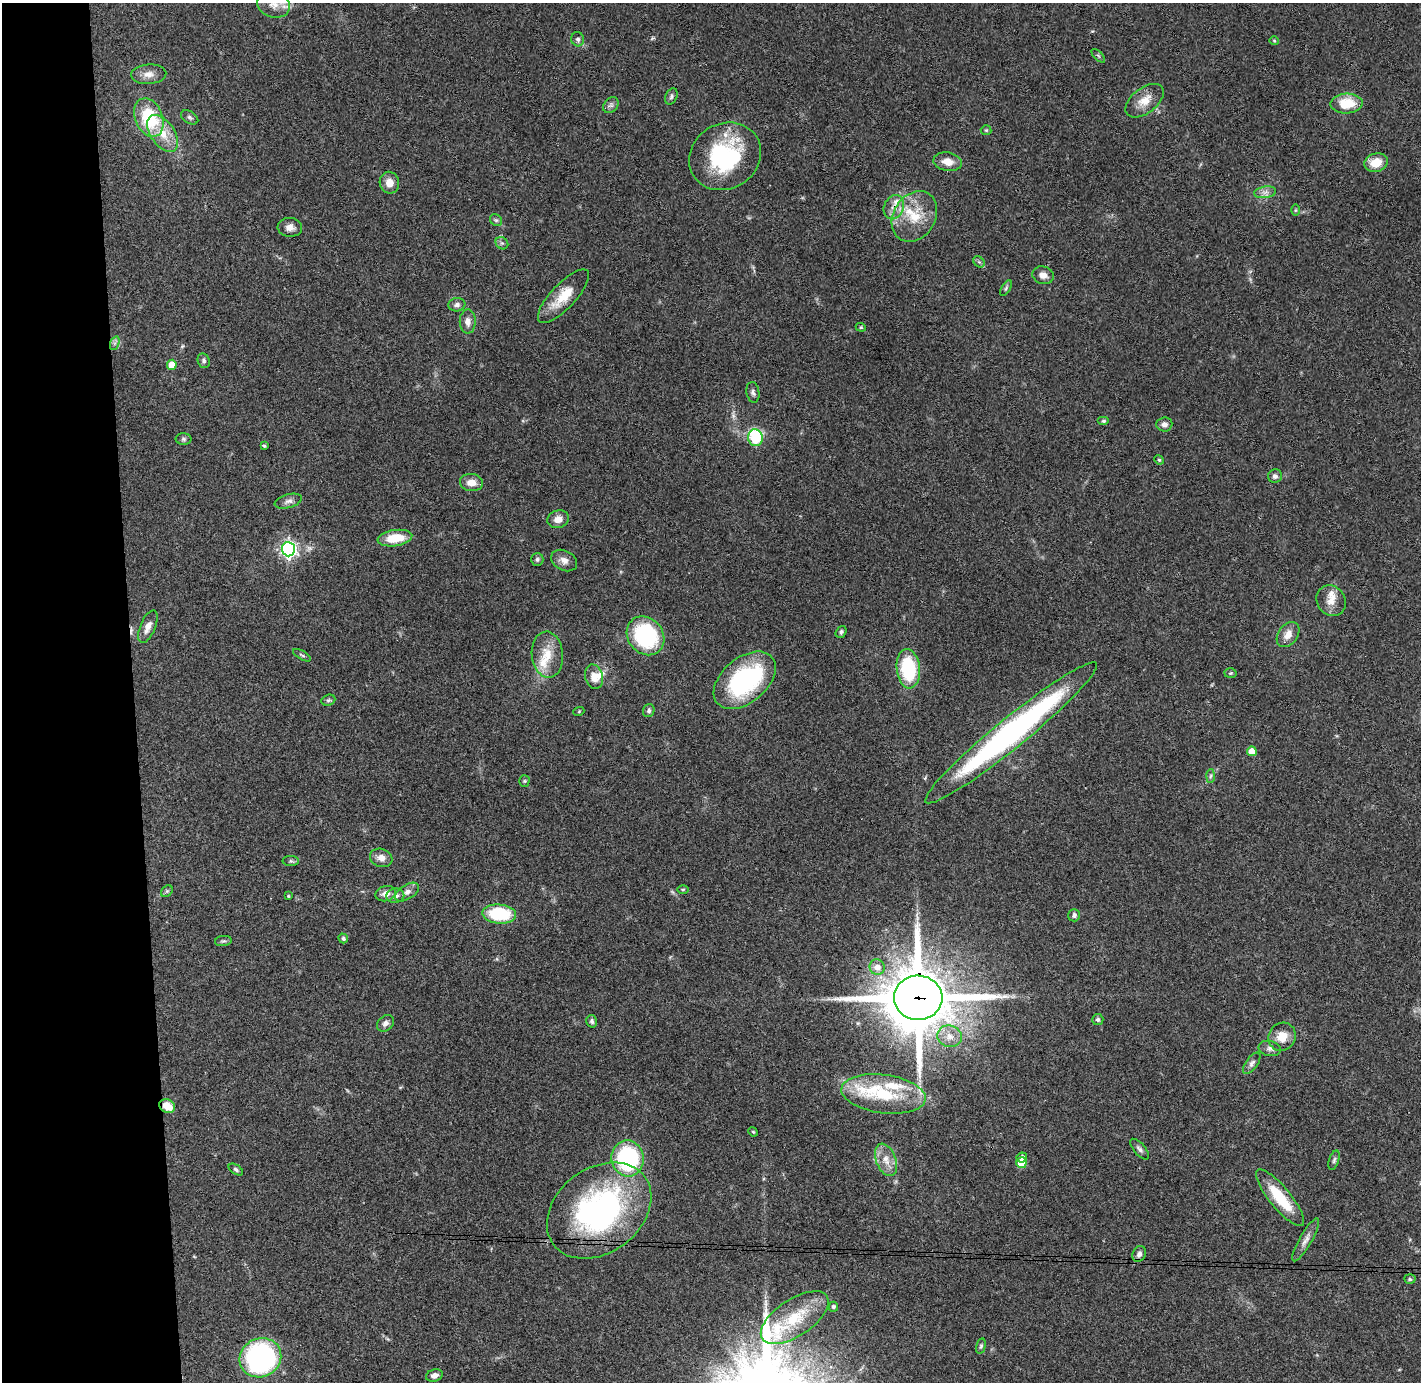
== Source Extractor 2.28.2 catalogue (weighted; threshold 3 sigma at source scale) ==
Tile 4 of 3 x 3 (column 1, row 2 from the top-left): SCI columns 58-1476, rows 1457-2836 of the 4370 x 4295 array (HDU 1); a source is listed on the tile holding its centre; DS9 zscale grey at full resolution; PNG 1423 x 1384 px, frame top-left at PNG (2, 3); each listed source drawn as its Kron ellipse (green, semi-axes under 4 px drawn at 4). Shown black and unused: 9% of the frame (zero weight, under 3 of 4 exposures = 6% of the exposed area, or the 3 px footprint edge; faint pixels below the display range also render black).
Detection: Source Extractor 2.28.2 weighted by HDU 2 'WHT'; one run over the whole footprint, this tile lists its part. Background 0.0824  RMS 0.0056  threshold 0.0254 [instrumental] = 3 sigma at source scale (4.5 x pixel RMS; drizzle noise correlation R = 1.50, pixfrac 1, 0.05/0.05 arcsec/px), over >= 5 px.
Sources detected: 117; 1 cosmic-ray / hot-pixel residue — neither listed nor drawn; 8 inside a brighter listed object's ellipse — not listed separately; the other 108 listed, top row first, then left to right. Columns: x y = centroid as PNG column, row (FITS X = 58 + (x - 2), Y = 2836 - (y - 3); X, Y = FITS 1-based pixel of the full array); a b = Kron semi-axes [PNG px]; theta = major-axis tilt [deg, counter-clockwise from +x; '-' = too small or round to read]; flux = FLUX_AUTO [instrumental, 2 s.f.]
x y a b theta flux
274 5 16 12 -16 7.9
578 39 7 6 - 1.6
1274 41 4 4 - 0.6
1098 56 8 3 -45 0.74
149 74 18 9 4 4.6
671 96 8 5 67 1.4
1145 101 22 12 37 8.3
1346 103 16 10 3 15
611 105 9 6 49 1.9
190 117 9 6 -31 1.6
149 118 20 13 -67 31
986 130 5 5 - 0.73
163 133 21 12 -55 11
725 156 37 32 32 62
948 162 14 9 -11 5.7
1376 163 12 9 17 9.4
389 183 11 9 -78 5.8
1265 192 11 6 8 2.6
894 207 12 10 67 5.3
1295 210 6 4 89 0.66
914 216 27 21 58 19
496 220 6 5 - 1.1
290 227 12 9 -3 3.5
502 243 7 5 -42 1.2
979 262 6 5 - 1.1
1043 275 11 8 -17 3.3
1006 288 9 3 58 0.89
563 296 35 12 47 14
457 305 8 6 6 2
468 322 12 8 89 3.6
861 327 5 4 - 0.79
115 343 7 4 71 1.3
204 361 7 6 - 1.4
172 365 5 5 - 10
753 392 10 6 -81 1.8
1104 421 6 4 0 0.91
1164 424 8 7 - 2.5
755 438 8 7 - 38
183 439 8 6 -1 1.2
264 446 4 3 - 0.71
1159 460 5 4 - 0.71
1275 476 7 6 - 2.1
471 483 11 8 -5 5.3
288 501 14 6 15 2.5
558 519 11 8 19 4.5
395 538 17 8 8 14
288 549 7 6 - 180
537 559 6 6 - 1.2
564 560 14 10 -27 3.6
1331 601 16 14 -56 6.4
148 627 17 7 67 4.3
841 632 6 5 - 1
1288 634 14 9 53 5.3
646 636 21 17 -50 54
302 655 10 3 -30 0.93
547 655 23 15 -85 12
908 669 20 11 -84 38
1231 673 6 5 - 0.78
594 677 12 9 -74 6.1
745 680 36 22 40 74
328 700 7 5 20 1.2
649 710 7 5 70 1.4
579 711 5 3 - 0.52
1011 733 110 15 39 170
1252 751 5 5 - 8
1210 776 7 4 87 1.1
524 781 5 5 - 0.71
381 858 11 9 -18 4
291 861 8 5 -1 1.1
683 889 5 3 - 0.66
167 891 6 5 - 0.91
407 892 13 7 32 3.4
386 894 10 7 14 4
288 896 4 4 - 0.54
395 896 9 7 7 2.6
499 914 17 9 -4 34
1074 915 6 5 - 1.6
343 938 5 4 - 1.4
223 941 8 5 8 1.1
877 967 8 7 - 4.2
918 998 24 22 -1 4300
1098 1020 5 5 - 1.2
592 1021 6 5 - 1.4
385 1023 9 7 41 2.5
949 1036 12 10 -15 5.5
1282 1037 14 13 - 8.6
1270 1048 11 7 -12 2.2
1252 1063 12 6 54 2.2
883 1094 42 19 -8 32
167 1106 8 6 -24 9.4
753 1132 5 4 - 0.68
1140 1149 13 5 -49 1.9
1022 1157 5 4 - 2.3
628 1158 18 16 -82 62
886 1160 17 10 -69 6.6
1334 1160 10 5 72 1.3
1021 1163 5 5 - 16
236 1169 8 4 -34 1.2
1280 1198 35 10 -51 22
599 1211 57 42 37 140
1306 1240 24 6 60 4
1139 1254 8 6 66 2.4
1410 1279 5 4 - 0.93
833 1307 5 5 - 1.5
795 1318 39 18 33 25
981 1346 8 4 76 0.96
260 1358 21 19 27 110
434 1375 8 6 19 2.6
Overlapping masked pixels (flux is a lower limit): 3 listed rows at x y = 894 207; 918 998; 167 1106
Isophote crosses this tile's border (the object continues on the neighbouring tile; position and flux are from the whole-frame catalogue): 1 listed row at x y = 274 5